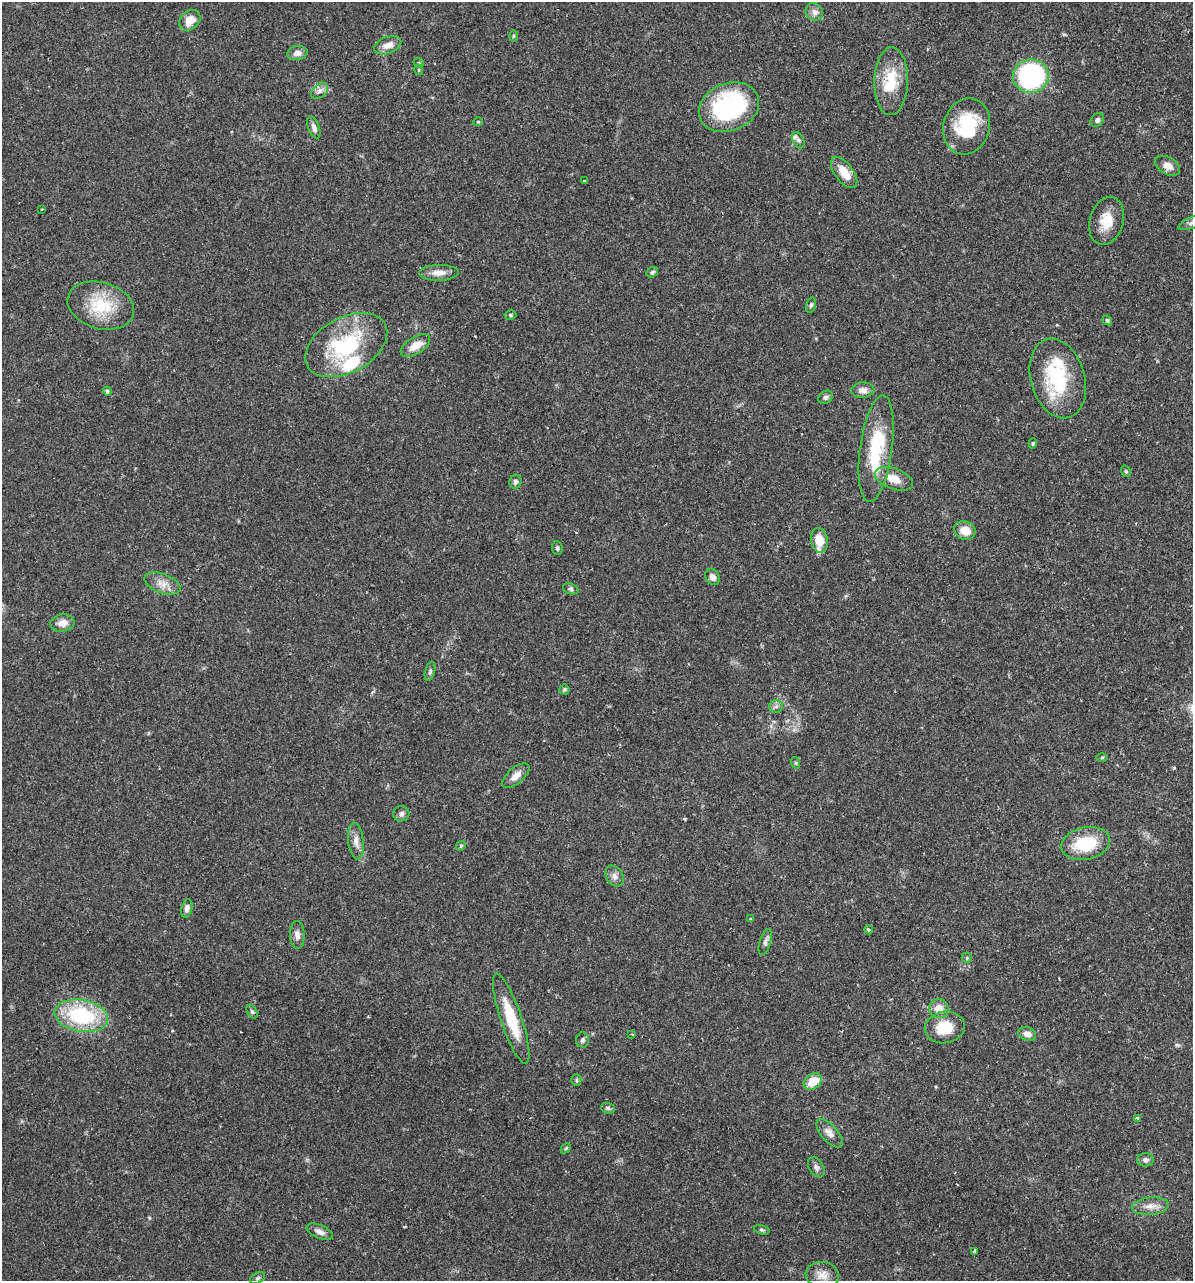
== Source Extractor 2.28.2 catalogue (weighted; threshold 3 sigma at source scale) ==
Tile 6 of 4 x 4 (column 2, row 2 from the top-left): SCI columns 1373-2563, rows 2582-3860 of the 5251 x 5158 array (HDU 1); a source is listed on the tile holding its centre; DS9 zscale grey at full resolution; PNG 1195 x 1283 px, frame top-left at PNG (2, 2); each listed source drawn as its Kron ellipse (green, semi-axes under 4 px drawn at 4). Shown black and unused: <1% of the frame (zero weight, under 2 of 3 exposures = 3% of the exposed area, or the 3 px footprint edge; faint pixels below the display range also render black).
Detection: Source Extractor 2.28.2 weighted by HDU 2 'WHT'; one run over the whole footprint, this tile lists its part. Background 0.0649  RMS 0.005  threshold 0.0226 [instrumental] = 3 sigma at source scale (4.5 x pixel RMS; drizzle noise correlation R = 1.50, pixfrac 1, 0.05/0.05 arcsec/px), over >= 5 px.
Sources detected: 90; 1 inside a brighter object's white glare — neither listed nor drawn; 4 inside a brighter listed object's ellipse — not listed separately; the other 85 listed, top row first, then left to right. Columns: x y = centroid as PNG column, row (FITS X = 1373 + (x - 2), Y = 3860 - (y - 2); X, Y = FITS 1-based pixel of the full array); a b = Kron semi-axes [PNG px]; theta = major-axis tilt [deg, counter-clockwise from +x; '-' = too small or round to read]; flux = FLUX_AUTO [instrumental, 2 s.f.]
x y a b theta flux
814 12 9 8 - 2.5
190 20 12 9 40 6.6
513 36 5 3 - 0.52
388 45 14 8 20 4.4
297 53 10 7 8 3.1
419 63 5 3 - 0.51
419 70 5 3 - 0.53
1031 76 18 16 9 84
891 81 34 17 88 17
320 91 10 6 41 2.1
729 107 31 24 22 65
1097 120 7 6 - 1.6
478 122 5 4 - 0.54
967 126 28 23 73 29
314 128 11 5 -69 2.1
798 140 8 5 -63 1.3
1167 166 14 8 -30 3.9
844 172 18 9 -53 7.9
584 181 3 2 - 0.37
42 209 3 2 - 0.78
1107 221 24 16 74 10
1192 222 15 5 23 1.9
652 272 6 5 - 0.89
439 273 20 8 1 4.5
811 305 8 5 74 0.96
101 306 34 23 -16 23
510 315 6 4 -3 0.8
1107 320 5 4 - 0.79
346 345 44 27 28 46
415 346 16 8 32 6.5
1058 378 41 27 -74 34
863 390 12 7 2 3.2
107 391 4 4 - 1
826 397 8 6 34 1.3
1033 443 5 4 - 0.65
876 449 54 16 82 30
1126 471 6 4 -69 0.72
894 479 20 10 -20 7.8
515 482 7 6 - 1.4
965 530 11 9 -22 6.2
819 540 12 8 -79 8.4
557 548 7 5 -82 1
712 577 8 6 -58 2.6
162 584 19 9 -20 5.1
571 589 8 5 -19 1
62 623 12 8 7 4
430 671 10 5 75 1.1
564 689 5 5 - 0.9
776 706 6 6 - 1.4
1102 757 6 4 0 0.54
796 763 6 4 -71 0.62
516 776 16 8 41 4.4
401 814 8 7 - 1.8
356 841 18 7 -83 3.8
1086 843 24 16 11 21
461 846 5 4 - 0.62
615 876 11 8 -56 2.4
187 908 9 5 75 2
750 919 3 3 - 0.55
869 930 4 3 - 0.88
297 935 14 7 -89 2.6
765 942 13 5 73 1.8
967 958 5 5 - 0.69
939 1008 9 9 - 5.5
252 1012 7 4 -62 0.98
81 1016 27 16 -10 43
511 1019 47 10 -71 20
945 1027 20 16 11 13
632 1034 2 2 - 0.42
1027 1034 9 6 -19 3.2
582 1040 7 6 - 1.2
576 1080 5 5 - 0.79
813 1081 10 7 36 9.7
608 1108 7 5 -16 1
1138 1118 3 3 - 1.4
829 1133 17 8 -49 3.7
566 1148 6 4 44 0.61
1145 1160 8 6 -1 1.9
816 1167 11 7 -58 1.8
1150 1206 18 9 5 4.6
762 1230 8 4 -15 0.89
320 1232 14 6 -23 2.4
975 1252 3 3 - 15
822 1275 17 13 -9 5.2
257 1278 8 5 27 0.9
Isophote crosses this tile's border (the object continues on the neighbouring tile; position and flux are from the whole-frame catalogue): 1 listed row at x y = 1192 222